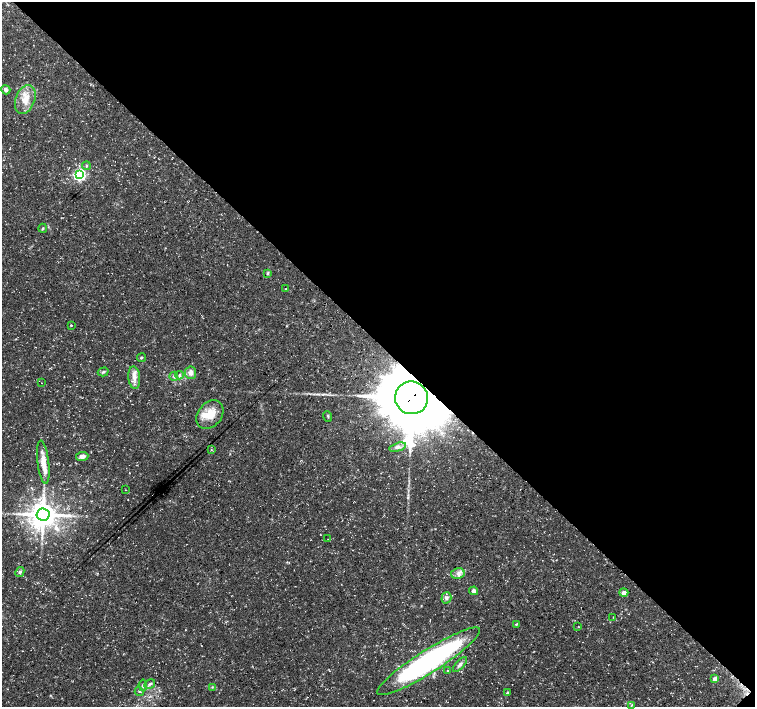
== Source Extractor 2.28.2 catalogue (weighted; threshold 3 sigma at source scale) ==
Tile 8 of 4 x 4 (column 4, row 2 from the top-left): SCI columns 4517-6022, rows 2975-4384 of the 6028 x 6015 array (HDU 1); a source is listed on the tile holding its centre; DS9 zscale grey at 2 x 2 block average (1 PNG px = mean of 2 x 2 image px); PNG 757 x 709 px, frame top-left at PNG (2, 2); each listed source drawn as its Kron ellipse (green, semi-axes under 4 px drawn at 4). Shown black and unused: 49% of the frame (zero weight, under 3 of 5 exposures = <1% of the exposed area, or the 3 px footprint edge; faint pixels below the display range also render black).
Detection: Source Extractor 2.28.2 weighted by HDU 2 'WHT'; one run over the whole footprint, this tile lists its part. Background 0.0424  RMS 0.0026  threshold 0.0117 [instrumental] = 3 sigma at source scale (4.5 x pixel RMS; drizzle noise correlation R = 1.50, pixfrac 1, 0.0396/0.0396 arcsec/px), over >= 5 px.
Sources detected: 45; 1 inside a brighter object's white glare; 1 long thin detection or spike segment (spike, bleed or trail) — neither listed nor drawn; the other 43 listed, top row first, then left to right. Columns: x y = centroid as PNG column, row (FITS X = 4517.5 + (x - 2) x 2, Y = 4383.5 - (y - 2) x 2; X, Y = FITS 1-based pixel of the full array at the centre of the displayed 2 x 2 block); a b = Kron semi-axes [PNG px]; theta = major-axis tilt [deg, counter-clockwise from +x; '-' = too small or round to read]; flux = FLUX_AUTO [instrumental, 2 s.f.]
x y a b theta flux
6 90 5 3 - 2.6
25 99 15 9 69 9.5
86 166 4 3 - 0.83
79 175 4 4 - 110
43 228 4 2 - 0.58
268 273 4 3 - 0.69
286 289 2 2 - 0.43
71 325 2 2 - 0.53
141 358 4 3 - 0.88
103 372 5 3 - 0.98
191 373 6 5 - 3.4
180 375 4 4 - 1.2
174 376 4 3 - 1.1
134 378 11 6 -84 4.4
41 383 2 2 - 0.2
412 398 16 16 - 6900
210 415 16 12 50 11
328 416 5 2 - 0.64
398 447 8 4 14 2.2
211 450 3 2 - 0.31
82 456 6 4 5 3.5
43 462 22 5 -83 8.3
125 490 2 2 - 0.22
43 515 6 6 - 1000
328 539 2 2 - 0.2
20 572 5 4 - 1.3
458 574 7 5 14 2.5
474 591 4 3 - 2.4
624 593 4 4 - 2.5
446 598 5 5 - 1.6
613 617 2 2 - 0.21
516 624 4 3 - 0.69
578 626 2 2 - 0.3
429 661 60 11 32 170
460 664 9 4 47 2.1
448 671 3 3 - 0.8
715 679 3 2 - 7.9
150 684 6 3 32 1.3
143 685 6 4 -84 1.3
212 687 3 3 - 0.5
139 691 4 3 - 0.76
507 692 3 3 - 0.7
632 705 4 2 - 0.45
Overlapping masked pixels (flux is a lower limit): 1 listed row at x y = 412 398
Diffuse or blended objects may show on this block-average render without a row.